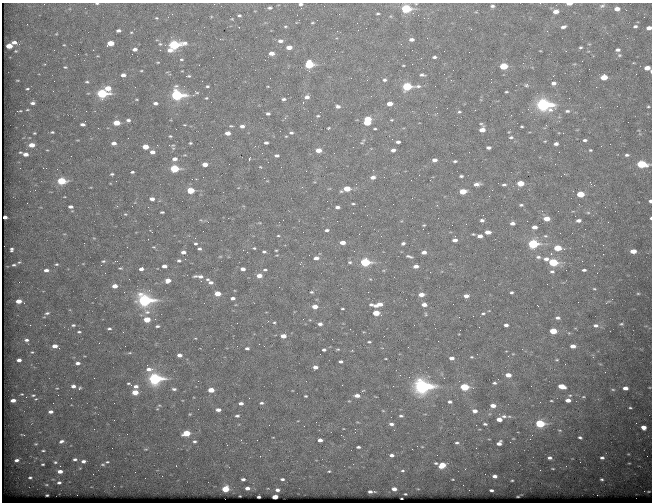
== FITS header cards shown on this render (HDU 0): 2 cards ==
NAXIS1  =                  650 / Width of table row in bytes
NAXIS2  =                  500 / Number of rows in table

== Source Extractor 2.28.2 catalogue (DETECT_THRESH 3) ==
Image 650 x 500 px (HDU 0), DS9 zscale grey, 1 PNG px = 1 image px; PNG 654 x 504 px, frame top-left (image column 1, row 500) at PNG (2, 3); no overlay
Background 667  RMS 3.5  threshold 10.5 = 3 sigma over >= 5 px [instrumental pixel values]
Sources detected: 430; all 430 listed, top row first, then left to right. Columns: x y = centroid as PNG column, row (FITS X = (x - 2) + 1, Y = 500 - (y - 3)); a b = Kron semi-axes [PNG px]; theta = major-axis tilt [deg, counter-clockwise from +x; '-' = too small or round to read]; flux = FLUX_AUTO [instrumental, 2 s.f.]
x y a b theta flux
97 3 5 3 - 300
540 3 3 2 - 360
44 4 2 2 - 110
300 4 5 4 - 590
569 4 5 2 - 1600
492 6 5 5 - 540
602 6 9 6 25 670
270 8 6 4 10 490
406 9 6 4 2 21000
617 9 6 4 -4 1600
556 11 6 5 - 1900
378 13 6 4 0 380
172 14 2 2 - 570
239 15 5 4 - 400
156 18 5 4 - 270
312 23 5 3 - 240
27 24 2 2 - 180
285 26 6 4 -4 300
635 26 5 4 - 500
563 27 6 3 17 720
649 28 5 4 - 1400
471 29 3 2 - 220
118 30 4 3 - 710
547 31 4 4 - 280
131 32 4 4 - 230
56 34 5 3 - 220
411 40 6 4 5 990
280 41 7 5 4 890
14 42 6 4 -10 1200
110 43 5 4 - 4300
160 44 5 5 - 350
589 44 5 4 - 260
64 45 4 3 - 190
174 45 8 4 8 28000
9 46 5 4 - 4000
289 47 5 4 - 2000
580 47 4 3 - 350
135 49 5 4 - 1000
235 49 2 2 - 90
93 50 2 2 - 590
160 50 2 2 - 770
170 50 7 5 -7 1700
618 50 5 4 - 650
16 51 5 4 - 290
540 51 4 2 - 150
271 53 5 4 - 1700
78 54 2 2 - 93
619 55 6 5 - 410
434 57 5 3 - 480
421 58 2 2 - 120
181 59 5 4 - 290
265 60 3 2 - 230
582 61 2 2 - 150
309 64 6 5 - 15000
403 65 3 2 - 190
503 66 5 4 - 8800
65 67 5 4 - 300
647 68 6 4 -23 2100
141 71 4 2 - 200
123 75 4 3 - 1300
422 75 7 4 -5 570
187 76 6 3 1 490
553 76 3 3 - 190
604 77 5 4 - 3900
17 80 4 2 - 200
384 80 5 4 - 570
451 80 2 2 - 960
54 81 2 2 - 100
579 81 2 2 - 190
87 82 4 3 - 310
553 83 6 4 2 880
516 85 2 2 - 350
526 85 6 5 - 430
207 86 4 3 - 300
268 86 4 2 - 160
407 86 7 4 3 17000
108 88 6 5 - 3100
27 89 5 4 - 370
196 92 7 4 -33 350
506 92 3 3 - 260
102 93 6 4 -1 26000
177 95 7 5 -3 39000
307 97 6 5 - 1100
206 98 3 3 - 230
136 99 3 2 - 180
284 99 5 4 - 550
303 102 3 2 - 620
32 103 6 4 4 790
155 103 4 3 - 740
390 104 5 4 - 2400
543 105 8 6 -7 60000
338 106 6 5 - 830
648 106 3 3 - 250
27 110 6 3 1 280
475 110 2 2 - 100
19 111 8 3 13 310
567 111 6 4 0 490
459 112 5 4 - 310
268 114 4 4 - 560
318 116 5 4 - 330
285 118 3 3 - 490
368 119 5 4 - 4800
128 120 4 3 - 590
392 120 5 4 - 270
628 122 2 2 - 310
116 123 5 4 - 4100
367 123 5 4 - 4800
83 124 5 4 - 800
481 124 5 4 - 260
184 125 3 2 - 170
231 126 5 3 - 260
242 126 5 4 - 870
522 126 3 3 - 270
98 128 2 2 - 170
328 128 5 3 - 280
375 129 3 3 - 270
482 130 5 4 - 2000
52 132 4 3 - 340
34 133 4 3 - 260
228 133 5 4 - 1800
291 133 6 5 - 580
170 136 3 3 - 250
511 137 6 4 2 410
128 138 2 2 - 98
585 140 4 3 - 480
545 141 3 2 - 190
363 142 10 4 53 480
398 142 4 3 - 730
114 143 4 3 - 1300
190 143 3 3 - 270
266 143 4 3 - 630
556 144 4 3 - 730
32 145 5 4 - 2800
173 145 6 5 - 330
601 146 2 2 - 120
145 147 5 4 - 3700
353 147 2 2 - 300
488 148 4 3 - 760
318 150 5 4 - 2500
393 150 5 4 - 850
590 150 4 3 - 260
20 152 5 3 - 290
152 152 4 3 - 1300
559 152 2 2 - 510
26 154 5 4 - 1600
627 155 5 3 - 470
277 156 4 3 - 680
175 159 5 4 - 1300
249 159 3 2 - 4100
435 160 5 4 - 1100
455 161 4 3 - 410
205 164 5 3 - 2500
642 164 6 4 -3 17000
260 167 4 3 - 200
174 169 5 4 - 14000
132 172 4 3 - 400
112 174 4 3 - 340
461 176 4 3 - 430
373 177 5 4 - 1200
411 180 2 2 - 100
62 181 6 4 0 13000
520 183 5 4 - 5000
477 184 6 4 12 1100
504 185 4 3 - 450
594 185 2 2 - 170
347 189 5 4 - 4800
191 190 5 4 - 6700
463 191 5 4 - 4900
580 194 5 4 - 6500
152 199 4 3 - 1300
327 201 2 2 - 240
650 201 3 3 - 550
353 204 4 3 - 280
437 205 3 3 - 440
521 205 4 3 - 350
117 206 3 3 - 190
132 206 3 2 - 210
71 207 4 3 - 990
337 207 4 3 - 750
162 212 4 2 - 320
353 213 3 2 - 240
588 213 5 3 - 260
125 214 4 4 - 240
5 217 3 3 - 430
438 218 3 2 - 180
651 218 3 2 - 330
547 219 5 4 - 2800
201 220 6 4 -43 270
482 220 5 4 - 610
578 221 5 3 - 1000
512 223 4 3 - 1100
424 225 3 3 - 220
452 225 2 2 - 150
535 227 5 4 - 1500
327 230 4 3 - 500
488 232 5 4 - 1700
359 234 2 2 - 120
473 234 3 3 - 240
278 236 3 2 - 220
480 236 5 3 - 1300
545 236 5 4 - 290
195 238 3 2 - 340
455 240 5 3 - 1000
342 242 5 4 - 1700
195 243 4 3 - 380
403 243 4 3 - 520
533 244 6 4 3 25000
603 245 2 2 - 1100
154 247 5 3 - 220
254 248 4 3 - 310
558 248 6 4 -3 6400
11 249 4 3 - 490
199 249 4 3 - 510
276 250 3 2 - 230
633 251 5 4 - 2500
183 252 4 3 - 980
264 252 4 3 - 410
424 252 5 4 - 1200
551 254 2 2 - 1500
220 256 5 3 - 210
409 256 7 3 -17 510
538 257 6 4 -8 570
316 258 5 4 - 1200
546 259 6 4 2 1000
103 261 5 4 - 340
179 261 4 3 - 450
19 262 5 4 - 320
350 262 6 4 11 410
365 262 6 4 2 20000
553 262 6 4 -3 15000
56 264 5 4 - 340
14 265 4 3 - 350
101 265 3 2 - 250
164 266 4 3 - 1200
416 266 5 4 - 1300
120 268 4 3 - 270
141 269 4 3 - 1000
243 269 4 3 - 1100
46 270 6 4 -3 980
265 270 5 3 - 420
584 270 4 3 - 440
552 272 6 4 -1 470
199 276 11 4 -4 1200
259 276 5 4 - 2100
208 279 5 4 - 390
370 279 5 3 - 200
168 280 5 4 - 2300
211 282 6 4 -7 830
115 286 5 3 - 2400
594 289 3 2 - 190
311 292 5 4 - 350
511 292 3 3 - 390
217 293 5 4 - 3700
638 293 4 3 - 200
421 295 5 4 - 1900
466 296 5 4 - 1300
233 298 4 3 - 840
612 299 2 2 - 180
144 300 8 7 - 51000
18 301 5 3 - 2800
24 303 2 2 - 140
371 304 5 4 - 490
379 305 9 4 15 2500
424 305 5 4 - 1400
538 306 3 2 - 510
315 307 5 3 - 3100
342 309 3 2 - 280
47 313 6 4 15 450
376 313 5 4 - 4700
483 313 6 4 11 410
426 314 5 3 - 270
558 318 5 4 - 630
147 319 5 4 - 4600
310 320 5 3 - 200
274 322 4 3 - 270
320 324 5 4 - 840
621 324 4 3 - 260
30 325 3 2 - 180
73 325 5 4 - 420
506 325 4 3 - 820
596 325 6 5 - 640
157 326 4 3 - 470
479 327 2 2 - 97
109 329 5 4 - 550
553 331 5 4 - 5300
79 332 6 4 -7 390
123 332 3 2 - 490
283 336 5 3 - 2000
195 338 4 2 - 150
332 339 2 2 - 450
26 340 4 3 - 600
369 342 4 3 - 310
55 346 5 3 - 1800
125 346 2 2 - 140
264 346 2 2 - 110
573 346 5 4 - 1500
408 347 2 2 - 130
247 348 4 3 - 580
338 349 4 3 - 270
324 350 6 5 - 710
352 350 4 3 - 170
32 352 4 3 - 210
130 353 7 3 8 360
179 355 4 3 - 1100
471 357 5 4 - 270
452 358 5 4 - 1000
386 359 3 2 - 170
19 360 4 3 - 980
557 360 4 3 - 230
341 362 4 3 - 590
78 363 5 4 - 930
315 367 4 3 - 1200
149 369 11 6 -4 1900
508 375 5 4 - 2200
155 378 7 5 0 45000
198 381 2 2 - 140
494 383 4 3 - 390
130 384 8 4 -33 580
73 386 5 4 - 970
136 386 6 4 6 980
422 386 8 7 - 78000
562 386 6 4 -14 3800
464 387 5 4 - 13000
57 388 4 3 - 170
79 388 5 3 - 380
625 388 5 3 - 1500
174 389 6 4 -2 560
613 389 6 3 -8 270
211 390 5 4 - 3600
362 391 4 3 - 260
135 392 5 4 - 4100
22 394 3 3 - 220
33 395 5 3 - 320
58 395 2 2 - 410
306 396 4 3 - 270
357 396 5 4 - 1500
26 397 2 2 - 120
583 397 6 3 -7 270
71 398 2 2 - 110
36 399 6 4 21 300
13 400 5 3 - 1500
568 400 5 4 - 1600
349 401 3 3 - 180
551 401 3 2 - 210
450 402 4 3 - 590
540 402 2 2 - 100
241 403 5 3 - 860
261 403 6 4 1 470
493 406 5 4 - 1600
630 408 3 2 - 240
218 410 5 3 - 1300
383 411 5 3 - 210
475 411 5 4 - 1200
50 412 5 3 - 1000
190 414 4 4 - 240
237 416 5 4 - 530
401 416 5 4 - 430
504 416 8 5 -7 730
499 419 5 4 - 2100
540 423 6 4 -5 17000
391 424 5 4 - 750
485 424 4 2 - 410
644 427 5 4 - 1600
94 429 2 2 - 120
355 429 2 2 - 130
560 430 5 3 - 220
186 433 5 4 - 7000
23 435 6 2 -11 270
341 435 2 2 - 170
580 437 4 3 - 440
241 440 2 2 - 140
320 440 4 3 - 1200
61 441 7 5 21 750
194 441 5 4 - 450
510 442 2 2 - 320
457 443 5 4 - 430
499 443 5 4 - 1200
36 444 5 4 - 310
358 447 4 3 - 450
422 447 4 3 - 160
146 449 5 4 - 250
412 449 2 2 - 150
43 451 7 4 0 390
628 454 3 3 - 190
392 455 4 3 - 720
260 456 2 2 - 1400
647 456 2 2 - 92
549 458 4 3 - 620
602 458 6 4 -1 640
75 459 5 4 - 600
16 460 4 3 - 760
83 461 5 4 - 850
55 462 6 4 -12 430
107 462 4 4 - 300
436 463 3 3 - 320
629 463 3 2 - 180
43 464 3 2 - 300
103 464 5 4 - 340
442 465 6 4 27 4200
176 466 3 2 - 230
566 466 3 3 - 130
80 468 5 4 - 240
553 468 4 2 - 190
60 471 5 4 - 1700
329 471 3 3 - 220
402 471 4 3 - 280
135 472 2 2 - 140
93 474 2 2 - 290
495 476 4 3 - 920
30 477 4 3 - 390
243 479 4 3 - 660
282 479 4 3 - 440
602 479 5 5 - 440
512 480 3 2 - 230
59 483 5 4 - 590
46 485 6 3 -8 260
247 488 4 3 - 1000
225 489 5 4 - 6100
394 489 4 3 - 1200
277 490 4 3 - 750
469 490 2 2 - 83
491 490 4 3 - 490
649 491 4 2 - 200
370 492 4 3 - 650
405 494 3 2 - 190
47 495 3 3 - 260
597 495 2 2 - 1900
518 496 3 2 - 160
259 497 3 3 - 400
275 497 4 3 - 2700
At the frame edge (FLAGS 8, measured only in part): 10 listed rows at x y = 97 3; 540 3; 44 4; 300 4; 569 4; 406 9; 649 28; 647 68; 650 201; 651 218